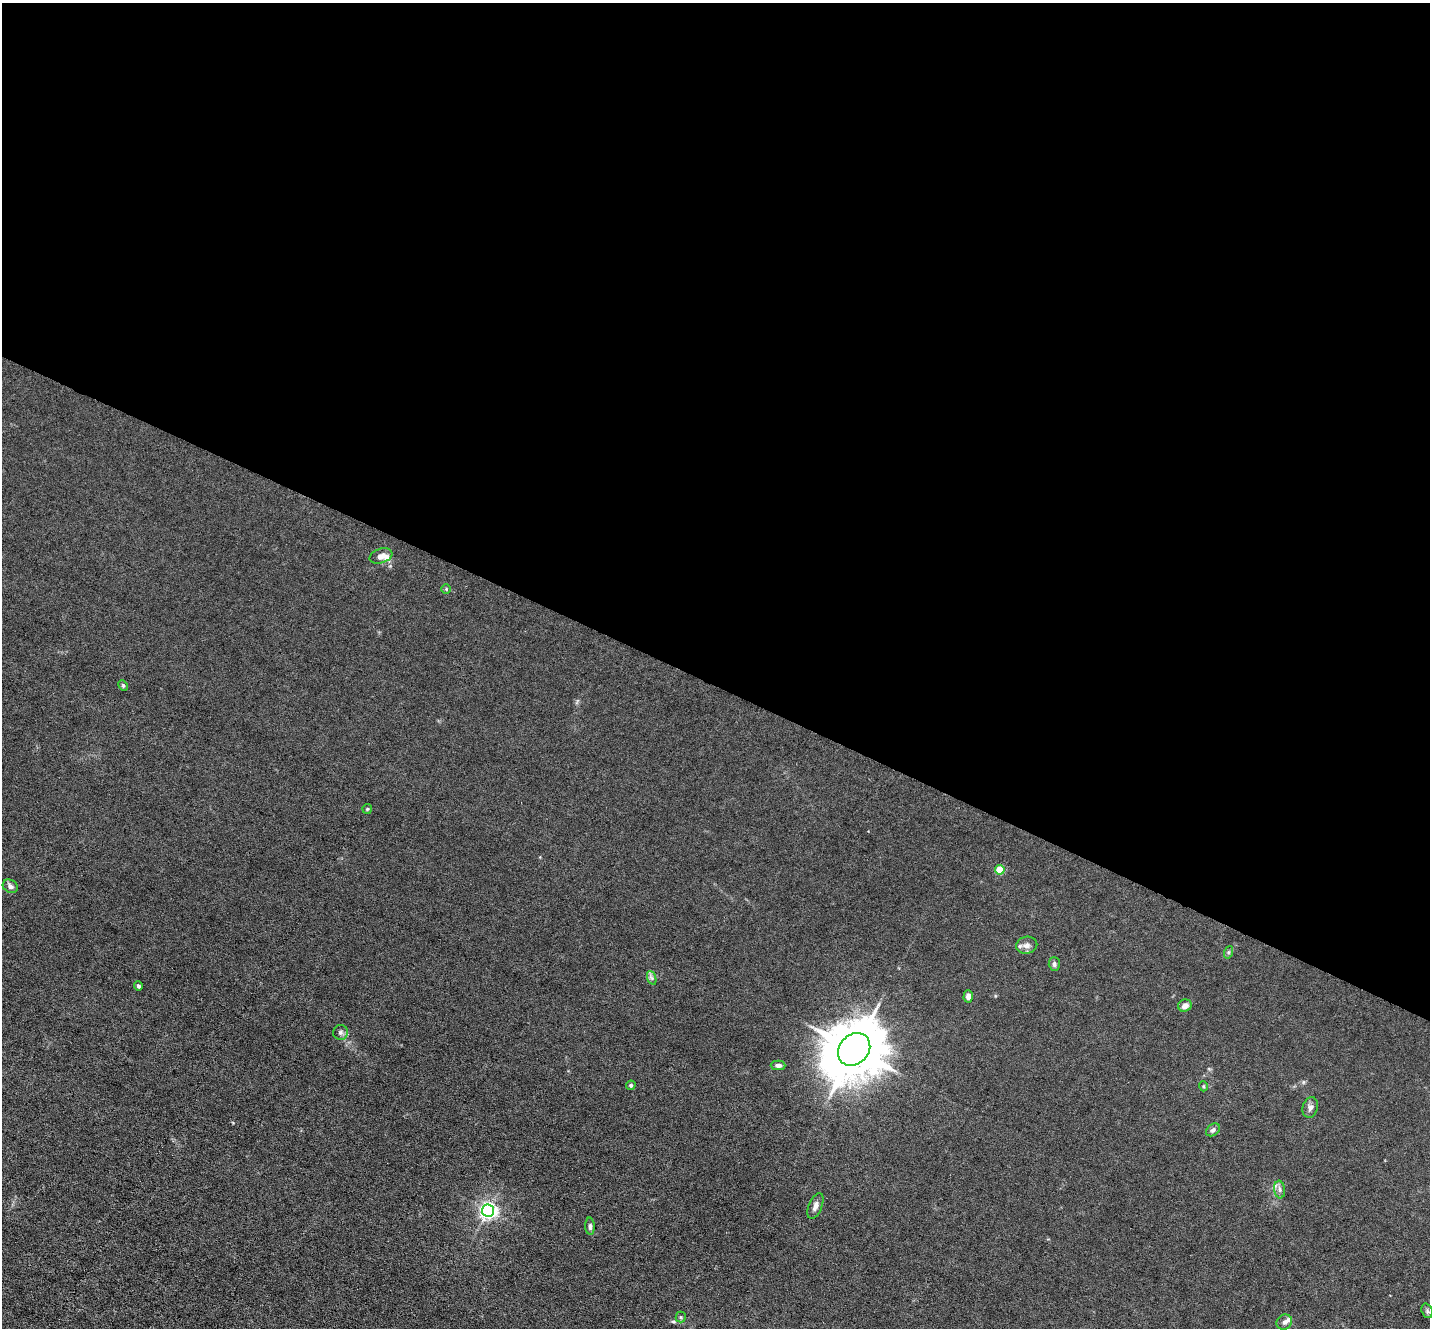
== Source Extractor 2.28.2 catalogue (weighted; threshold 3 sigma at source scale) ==
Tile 3 of 4 x 4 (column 3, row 1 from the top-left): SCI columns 2859-4286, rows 4121-5446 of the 5715 x 5726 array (HDU 1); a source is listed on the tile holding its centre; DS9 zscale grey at full resolution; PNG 1432 x 1330 px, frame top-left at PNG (2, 3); each listed source drawn as its Kron ellipse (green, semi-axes under 4 px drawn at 4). Shown black and unused: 52% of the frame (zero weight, under 3 of 6 exposures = <1% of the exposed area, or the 3 px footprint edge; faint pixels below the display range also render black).
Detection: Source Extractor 2.28.2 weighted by HDU 2 'WHT'; one run over the whole footprint, this tile lists its part. Background 0.0146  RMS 0.0037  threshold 0.0151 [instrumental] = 3 sigma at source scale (4.09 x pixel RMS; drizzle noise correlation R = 1.36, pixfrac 0.8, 0.05/0.05 arcsec/px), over >= 5 px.
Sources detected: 29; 2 inside a brighter listed object's ellipse — not listed separately; the other 27 listed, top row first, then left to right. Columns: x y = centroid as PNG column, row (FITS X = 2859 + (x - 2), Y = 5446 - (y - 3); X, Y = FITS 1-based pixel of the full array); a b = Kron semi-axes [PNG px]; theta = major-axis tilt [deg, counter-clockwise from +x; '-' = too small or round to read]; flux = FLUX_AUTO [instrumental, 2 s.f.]
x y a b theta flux
381 556 12 7 18 2.7
446 589 5 4 - 0.39
123 686 6 4 -63 0.52
367 809 5 4 - 0.42
1000 870 5 4 - 9.7
10 886 8 6 -31 1.3
1027 945 11 8 11 1.9
1229 952 6 4 71 0.51
1054 964 7 5 -87 0.88
652 978 7 4 -70 0.77
138 986 4 4 - 0.82
968 996 6 4 89 1.6
1185 1006 7 6 - 1.8
340 1032 7 7 - 0.9
854 1049 18 14 46 2200
778 1065 7 5 -1 1.2
631 1085 5 4 - 0.65
1203 1086 5 3 - 0.31
1310 1107 10 7 74 1.4
1213 1130 8 5 38 0.92
1280 1190 9 5 -83 1.1
815 1206 14 6 67 1.7
488 1211 6 6 - 120
590 1226 8 4 -87 0.89
1427 1311 7 5 -69 0.7
681 1317 5 5 - 0.46
1284 1322 8 7 - 1.2